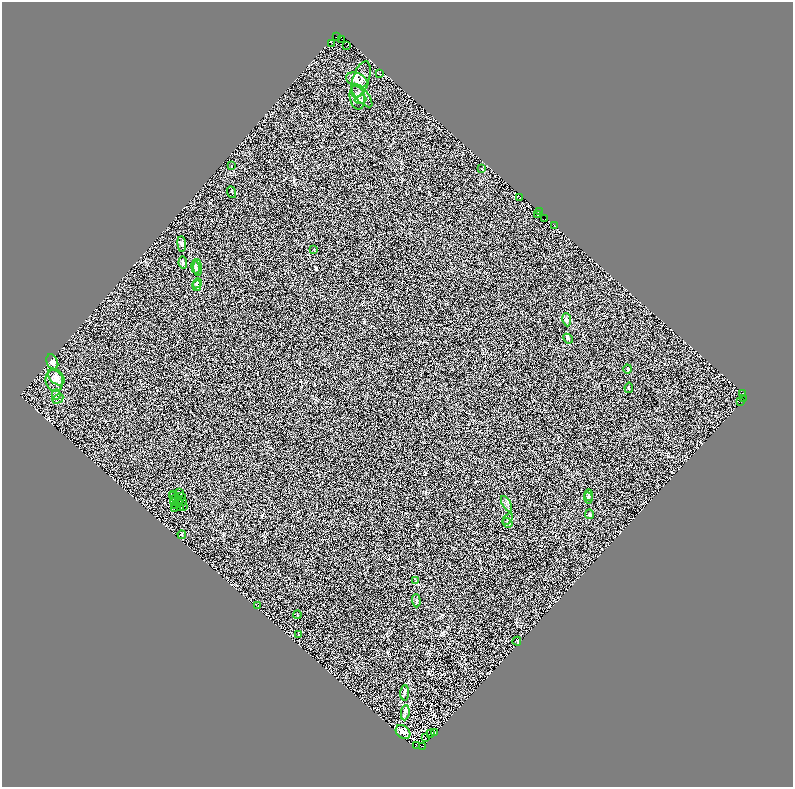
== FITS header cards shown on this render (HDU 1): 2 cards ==
NAXIS1  =                 1582
NAXIS2  =                 1570

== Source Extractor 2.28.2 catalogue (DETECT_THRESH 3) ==
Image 1582 x 1570 px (HDU 1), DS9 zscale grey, zoomed out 1/2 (1 PNG px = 2 x 2 image px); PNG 795 x 789 px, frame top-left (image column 2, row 1570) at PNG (2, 2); each listed source drawn as its Kron ellipse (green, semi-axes under 4 px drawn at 4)
Background 0.612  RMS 0.5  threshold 1.51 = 3 sigma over >= 5 px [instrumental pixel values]
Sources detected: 100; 30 cannot appear on this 1/2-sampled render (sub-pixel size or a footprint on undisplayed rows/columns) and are neither listed nor drawn; the other 70 listed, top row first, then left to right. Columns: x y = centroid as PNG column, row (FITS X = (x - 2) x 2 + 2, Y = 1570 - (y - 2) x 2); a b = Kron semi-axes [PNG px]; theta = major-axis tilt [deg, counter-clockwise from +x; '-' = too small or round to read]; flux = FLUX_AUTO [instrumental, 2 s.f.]
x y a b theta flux
336 37 2 1 - 63
342 39 2 1 - 1900
331 43 2 2 - 1100
347 45 2 1 - 0.61
379 74 2 1 - 110
361 79 19 8 72 850
357 80 11 6 -22 580
362 96 14 6 -50 510
357 97 12 7 -79 540
361 99 6 3 12 180
231 166 2 1 - 29
482 169 3 2 - 38
232 192 6 2 -72 70
520 197 2 1 - 98
539 212 2 1 - 46
537 214 2 1 - 62
545 219 2 1 - 55
555 226 2 1 - 33
182 244 8 3 -87 130
314 250 3 2 - 38
183 263 6 4 -81 140
195 267 7 3 -80 200
198 268 8 3 -86 210
197 283 5 2 - 100
197 286 5 4 - 170
567 320 6 4 -82 170
568 339 5 4 - 140
52 362 8 5 -64 320
628 369 4 2 - 78
56 377 10 6 -46 500
54 381 11 8 -76 580
629 388 5 2 - 65
743 393 2 1 - 53
56 394 5 3 - 140
744 398 2 1 - 390
58 399 6 4 31 160
741 401 3 2 - 33
180 493 3 1 - 63
174 494 3 2 - 30
172 495 3 2 - 40
589 495 5 3 - 130
182 497 3 1 - 80
176 498 3 1 - 36
588 498 6 3 -83 130
173 501 3 1 - 15
182 502 3 2 - 81
179 503 4 1 - 58
507 504 8 3 -61 180
176 505 2 1 - 31
181 507 2 1 - 26
183 507 2 1 - 22
174 508 2 1 - 33
589 514 5 4 - 130
508 519 6 3 53 120
508 523 5 3 - 110
182 535 4 2 - 120
415 581 3 2 - 67
416 601 7 2 -87 150
258 606 2 1 - 180
297 615 4 1 - 37
298 634 4 1 - 45
517 641 4 3 - 76
405 693 7 2 88 130
405 713 8 4 83 250
403 732 8 6 -42 580
434 732 3 2 - 230
430 734 2 1 - 27
425 737 2 1 - 46
416 745 2 1 - 200
422 746 2 1 - 210
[30 sub-pixel or undisplayed-footprint detections neither listed nor drawn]